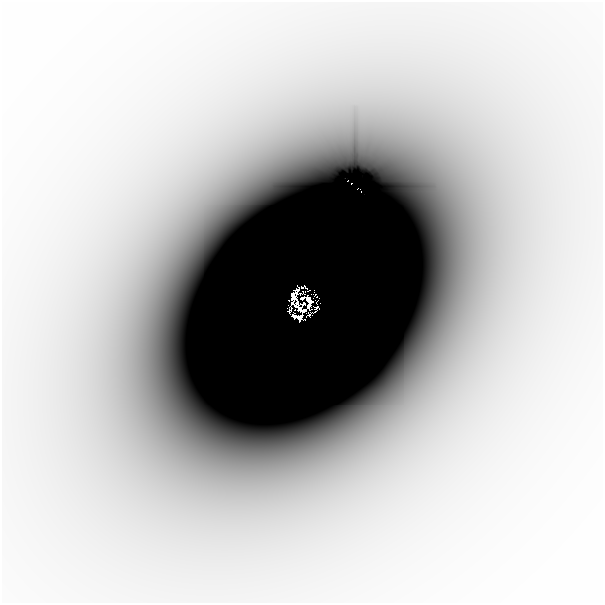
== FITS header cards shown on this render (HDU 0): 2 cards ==
NAXIS1  =                  601
NAXIS2  =                  601

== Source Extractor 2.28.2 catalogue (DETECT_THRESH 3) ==
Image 601 x 601 px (HDU 0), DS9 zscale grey, 1 PNG px = 1 image px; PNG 605 x 605 px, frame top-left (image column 1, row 601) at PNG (2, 2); no overlay
Background -4.87e-06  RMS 1.4e-06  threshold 4.13e-06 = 3 sigma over >= 5 px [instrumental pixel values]
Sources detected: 14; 1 with non-positive FLUX_AUTO (blend fragments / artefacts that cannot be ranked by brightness) is not listed; the other 13 listed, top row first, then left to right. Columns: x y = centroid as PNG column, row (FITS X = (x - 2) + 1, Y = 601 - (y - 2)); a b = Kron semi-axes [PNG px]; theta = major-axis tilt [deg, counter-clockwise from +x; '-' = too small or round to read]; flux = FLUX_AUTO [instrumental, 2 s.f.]
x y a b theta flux
265 214 14 10 30 0.0016
294 296 12 5 58 0.61
302 298 4 2 - 0.066
309 300 8 4 -57 0.28
292 303 4 3 - 0.071
304 303 3 2 - 0.07
298 305 11 4 -64 0.43
308 306 5 3 - 0.2
316 307 3 2 - 0.0027
303 310 4 3 - 0.17
289 311 3 2 - 0.044
308 315 4 2 - 0.0037
297 317 10 4 -14 0.053
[1 non-positive-flux detection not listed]